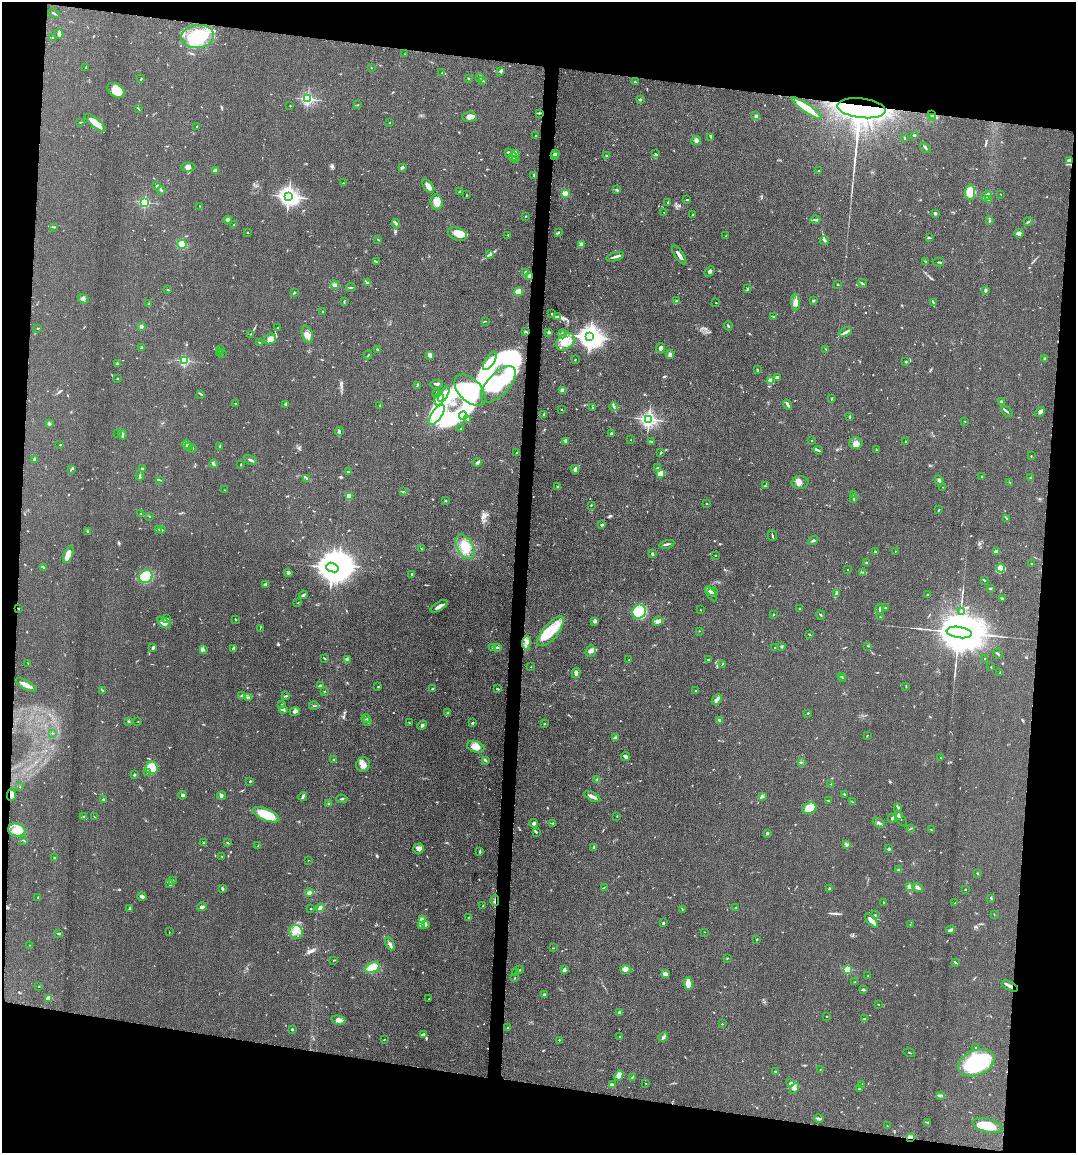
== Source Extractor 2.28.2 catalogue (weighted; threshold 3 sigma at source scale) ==
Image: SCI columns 228-4522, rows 9-4610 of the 4639 x 4618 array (HDU 1 of 3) = the unmasked area's bounding box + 8 px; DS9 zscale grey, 4 x 4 block average (1 PNG px = mean of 4 x 4 image px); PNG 1078 x 1155 px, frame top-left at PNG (2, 2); each listed source drawn as its Kron ellipse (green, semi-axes under 4 px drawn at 4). Shown black and unused: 18% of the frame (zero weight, under 3 of 5 exposures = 1% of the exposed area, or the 3 px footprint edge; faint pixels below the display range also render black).
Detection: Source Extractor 2.28.2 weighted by HDU 2 'WHT'. Background 0.0763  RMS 0.0066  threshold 0.0295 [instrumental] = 3 sigma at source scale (4.5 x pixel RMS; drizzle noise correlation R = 1.50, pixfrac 1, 0.05/0.05 arcsec/px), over >= 5 px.
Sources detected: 832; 4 too faint to see at this stretch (4 x 4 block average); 21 inside a brighter object's white glare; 6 cosmic-ray / hot-pixel residue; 2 long thin detections or spike segments (spike, bleed or trail) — neither listed nor drawn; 22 coinciding with a brighter row at this scale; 54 inside a brighter listed object's ellipse — not listed separately; of the other 723, all 500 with FLUX_AUTO >= 1.56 (the completeness limit of this list) listed and drawn (223 fainter detections not listed), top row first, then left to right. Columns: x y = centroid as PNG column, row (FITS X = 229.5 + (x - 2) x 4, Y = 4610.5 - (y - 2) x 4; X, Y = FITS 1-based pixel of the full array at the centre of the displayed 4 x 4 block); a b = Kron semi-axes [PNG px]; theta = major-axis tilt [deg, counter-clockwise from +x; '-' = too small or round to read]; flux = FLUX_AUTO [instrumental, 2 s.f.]
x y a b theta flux
54 13 6 2 -31 5
59 34 5 3 - 7.4
53 37 2 2 - 3.1
198 37 16 11 6 190
405 54 2 2 - 1.6
86 67 2 2 - 6.5
371 68 2 2 - 1.9
500 71 3 2 - 5.1
441 73 2 2 - 1.9
468 78 2 2 - 1.7
480 78 2 2 - 1.9
141 79 3 2 - 4
482 80 2 2 - 2.5
635 82 3 2 - 3.7
116 90 9 6 -32 67
308 99 2 2 - 790
640 100 2 2 - 4.8
357 105 2 2 - 1.7
290 106 2 2 - 2.7
138 108 4 2 - 3.6
807 108 18 4 -35 60
861 108 24 9 -7 810
539 113 3 2 - 3.9
931 115 3 2 - 5.6
756 116 3 3 - 9.4
470 117 7 5 5 23
932 117 3 2 - 5
80 122 3 2 - 3
95 123 13 4 -39 51
390 123 2 2 - 2.1
197 126 2 2 - 3.8
535 135 2 2 - 1.6
914 135 2 2 - 5.2
711 137 4 2 - 4
904 138 3 2 - 3.2
696 140 5 3 - 9.4
926 148 6 2 -47 6.3
508 152 2 2 - 3.9
516 153 3 2 - 5.3
555 154 4 2 - 3.2
655 154 3 2 - 2
554 156 4 2 - 4.5
606 156 2 2 - 3.9
513 157 4 2 - 10
515 159 4 2 - 7.6
1070 161 4 2 - 8.5
188 167 7 4 0 18
402 167 3 2 - 14
818 170 3 2 - 1.6
215 171 4 3 - 22
534 175 3 2 - 5.5
343 183 2 2 - 1.7
156 186 3 2 - 4.2
428 186 8 3 -55 31
616 190 3 2 - 3.8
161 191 2 2 - 7.8
459 192 3 2 - 4
565 193 4 3 - 25
970 193 8 5 84 84
1001 194 2 2 - 1.6
467 195 2 2 - 1.8
289 196 3 3 - 2500
986 196 5 4 - 13
989 199 3 2 - 4.1
687 200 3 2 - 4.1
145 202 2 2 - 480
437 202 7 6 - 38
668 202 2 2 - 2.1
199 206 2 2 - 1.9
664 212 2 2 - 1.7
935 213 3 2 - 8.6
693 215 2 2 - 4.4
526 216 2 2 - 2.1
228 220 4 3 - 9.5
815 220 5 2 - 5.8
990 221 2 2 - 4.9
1028 222 4 2 - 3.8
396 224 4 3 - 6.7
234 225 2 2 - 1.9
54 227 3 2 - 3.7
247 232 2 2 - 2.7
558 233 4 2 - 4.2
1019 233 5 4 - 12
457 234 10 6 -22 35
508 235 2 2 - 2.6
726 236 2 2 - 3.1
929 238 3 2 - 4
378 240 2 2 - 2.7
824 240 4 2 - 9
182 244 4 3 - 51
581 245 3 3 - 14
490 254 2 2 - 3
679 255 11 3 -56 19
615 257 9 2 17 13
376 261 2 2 - 1.7
926 261 3 2 - 2.8
939 262 5 2 - 4.2
709 271 5 2 - 9
526 273 4 3 - 12
530 276 4 3 - 22
368 282 3 2 - 4.5
862 283 5 2 - 6.3
335 285 4 3 - 14
838 285 2 2 - 2.2
351 287 5 2 - 3.8
747 289 2 2 - 4.5
168 290 2 2 - 3.6
986 290 3 2 - 7
518 292 5 3 - 33
294 293 2 2 - 2.6
83 299 6 3 -22 10
676 301 3 2 - 5
813 301 3 2 - 3.3
344 302 2 2 - 1.9
796 302 8 3 -82 18
149 303 2 2 - 1.7
716 303 2 2 - 1.9
933 303 2 2 - 2.5
323 311 2 2 - 7.6
552 314 3 2 - 4.2
557 316 4 2 - 5.6
773 317 2 2 - 1.8
485 321 3 2 - 1.7
141 326 3 3 - 7.3
728 326 5 2 - 3.7
38 328 3 2 - 2.2
277 328 2 2 - 2
526 331 3 2 - 3
549 332 2 2 - 26
845 332 7 2 27 10
251 334 2 2 - 1.6
307 334 9 5 -72 24
562 334 4 2 - 4.6
590 337 4 3 - 3100
270 339 6 5 - 19
259 342 2 2 - 2.3
565 342 10 7 42 49
141 348 3 2 - 4.4
661 348 5 3 - 13
377 349 2 2 - 2.4
826 349 3 2 - 2.7
221 350 2 2 - 1.8
220 352 3 2 - 2.5
222 353 3 2 - 1.6
670 354 4 2 - 10
368 355 4 2 - 2.9
430 355 4 3 - 15
1045 358 3 2 - 4
575 359 2 2 - 1.9
185 361 2 2 - 480
490 361 10 4 57 34
905 362 3 2 - 3.5
117 363 3 2 - 3
757 370 2 2 - 4.2
777 378 2 2 - 19
117 379 2 2 - 2.2
770 380 4 3 - 10
436 384 6 3 2 7
498 384 23 11 47 170
417 385 4 2 - 3.5
470 390 19 11 -45 130
563 390 4 3 - 19
436 393 3 2 - 2.9
201 394 3 2 - 3.3
444 394 8 3 61 24
439 399 7 4 76 24
832 399 2 2 - 3
1001 402 3 3 - 6.7
235 403 2 2 - 1.8
286 404 3 2 - 5.1
788 405 5 2 - 13
380 406 2 2 - 2.1
614 407 4 2 - 5.5
593 408 2 2 - 2.4
561 409 2 2 - 2
1007 411 7 2 -40 6.7
1040 412 5 4 - 12
544 414 2 2 - 5
437 415 12 5 55 53
463 416 4 2 - 9
850 416 2 2 - 2.5
467 419 3 2 - 7.8
649 419 2 2 - 1400
965 421 2 2 - 1.8
49 423 3 2 - 6.9
461 429 2 2 - 3.2
339 431 4 2 - 9.4
118 433 2 2 - 1.6
123 434 5 2 - 5.5
611 434 3 2 - 16
631 440 2 2 - 1.6
812 440 2 2 - 2.9
566 441 4 3 - 11
652 441 2 2 - 1.6
906 442 2 2 - 3.7
856 443 6 6 - 22
60 445 2 2 - 3
187 445 4 2 - 6.1
189 447 3 2 - 4.9
220 447 2 2 - 3.2
193 448 2 2 - 1.7
818 450 5 2 - 5.8
877 450 3 2 - 1.6
517 453 2 2 - 4.7
661 453 2 2 - 2.7
1031 456 2 2 - 3
35 459 3 2 - 17
250 460 7 2 -26 7.6
477 462 4 2 - 5.7
213 464 4 2 - 5.3
241 465 2 2 - 6.8
657 468 3 2 - 5.5
71 469 4 2 - 3.2
142 469 4 2 - 5.2
575 470 4 3 - 7.2
348 472 2 2 - 3.2
660 473 4 3 - 22
140 476 5 2 - 4.5
982 477 3 2 - 3
307 478 4 2 - 5
1030 478 2 2 - 2.8
160 480 4 2 - 2.7
939 480 5 2 - 5.9
1010 482 3 2 - 2
800 483 8 6 4 19
765 486 2 2 - 2.1
557 487 2 2 - 2.9
943 487 2 2 - 1.8
224 490 3 2 - 1.9
403 491 3 2 - 2.1
853 494 3 2 - 4.9
349 496 3 3 - 47
854 498 2 2 - 2.8
445 500 3 2 - 2
707 504 2 2 - 3.7
591 505 2 2 - 2.8
939 510 2 2 - 2.2
141 514 2 2 - 1.7
149 516 3 2 - 1.9
1006 518 2 2 - 2.5
602 525 3 2 - 5.8
158 530 3 2 - 14
161 530 3 2 - 3.6
87 531 3 2 - 3.9
772 535 6 2 -76 6
813 541 5 2 - 5.4
667 544 7 2 13 7.2
465 547 13 8 -60 68
421 549 2 2 - 1.6
895 551 2 2 - 1.8
875 552 2 2 - 8.6
996 552 3 2 - 22
68 554 9 4 68 44
652 554 3 2 - 9.4
715 555 2 2 - 2.2
866 563 2 2 - 6.5
1031 563 2 2 - 2
44 567 3 2 - 2.9
332 568 6 4 -21 10000
1001 568 4 3 - 13
847 569 2 2 - 3.3
863 572 2 2 - 2.1
288 573 4 3 - 7.9
412 574 2 2 - 5.7
146 576 7 6 - 110
984 580 2 2 - 4.5
265 585 3 2 - 6
990 589 3 2 - 2.6
713 591 5 4 - 11
836 593 3 2 - 5.5
711 594 9 2 -55 12
303 595 4 2 - 8
927 595 2 2 - 3.6
1003 599 3 2 - 4.3
298 602 2 2 - 1.7
439 606 9 3 31 19
18 608 3 2 - 2.2
799 608 2 2 - 3
885 608 2 2 - 2.4
880 609 5 2 - 4.2
700 610 2 2 - 1.8
639 612 7 6 - 110
962 612 2 2 - 3.2
773 614 2 2 - 1.9
821 615 5 2 - 4.2
880 617 3 2 - 3.3
167 619 2 2 - 1.8
236 619 2 2 - 3.9
595 621 3 3 - 11
658 621 5 4 - 12
164 623 8 4 -36 14
260 628 3 2 - 1.8
551 631 18 7 50 99
699 631 2 2 - 2.2
959 632 12 5 -8 41000
809 634 3 2 - 3.2
526 643 7 3 82 15
782 646 3 2 - 4.3
868 646 2 2 - 3.1
493 647 3 2 - 3.1
153 648 3 2 - 8.1
233 648 4 3 - 8
497 648 2 2 - 2.1
775 648 2 2 - 2.3
203 649 4 2 - 5.1
591 651 6 5 - 15
998 654 6 2 -43 5.4
985 658 2 2 - 1.6
325 659 3 2 - 2.8
347 659 2 2 - 1.8
629 660 2 2 - 1.9
708 660 3 2 - 3.9
28 663 2 2 - 1.6
722 664 3 2 - 1.8
531 667 2 2 - 1.6
991 667 2 2 - 4.8
576 673 5 3 - 9.1
1000 673 3 2 - 4
842 676 2 2 - 4.1
843 679 3 2 - 3.5
26 685 12 3 -28 27
320 685 3 3 - 8.2
906 686 2 2 - 1.7
378 687 2 2 - 1.9
432 689 2 2 - 4.3
497 689 4 2 - 4.1
102 690 2 2 - 2.1
324 691 2 2 - 1.6
695 691 2 2 - 2.3
242 695 3 2 - 4.3
286 696 3 2 - 3.6
248 697 3 2 - 3.6
717 699 6 2 47 12
281 705 3 2 - 2.8
314 706 5 2 - 3.5
283 710 3 2 - 5.1
295 711 5 3 - 13
448 713 3 2 - 2.1
808 713 2 2 - 2.2
366 718 5 2 - 5.1
720 720 3 3 - 6.2
129 721 2 2 - 5.7
138 721 2 2 - 1.6
367 721 2 2 - 3.5
409 723 2 2 - 3.3
472 723 3 2 - 3.2
544 724 2 2 - 2.9
422 725 5 3 - 8.2
52 733 3 2 - 1.8
867 735 3 2 - 2.7
616 738 3 2 - 3.2
476 747 9 5 -18 32
625 757 5 3 - 12
940 758 2 2 - 1.8
333 760 3 2 - 3.1
485 760 3 2 - 6.2
801 762 3 2 - 3.4
363 765 7 7 - 26
152 768 6 6 - 100
148 773 3 3 - 8.2
134 775 2 2 - 8.2
596 780 3 2 - 3.8
250 781 2 2 - 3.5
831 784 2 2 - 1.9
20 787 2 2 - 1.7
844 794 2 2 - 4.5
11 795 6 4 86 19
182 795 4 3 - 7.9
221 796 4 3 - 7.7
303 796 4 2 - 10
592 796 9 3 -27 19
763 796 2 2 - 1.8
103 799 3 2 - 2
342 799 5 2 - 5.1
828 801 3 2 - 2.4
853 802 2 2 - 1.6
328 804 4 2 - 3.8
898 807 3 2 - 3.6
809 808 7 5 24 79
266 815 14 6 -23 130
898 815 4 2 - 11
617 816 2 2 - 1.7
84 817 3 2 - 4.2
94 817 2 2 - 2.2
892 818 4 2 - 6.1
900 818 9 2 -56 6.1
534 823 4 3 - 7.7
553 823 3 2 - 3.4
879 823 6 2 -28 8.9
911 828 2 2 - 1.9
17 830 9 6 -11 56
931 830 2 2 - 1.8
536 832 3 2 - 3.5
767 833 3 2 - 6.9
23 840 2 2 - 2.4
203 843 3 2 - 3.8
227 843 2 2 - 1.8
846 844 3 2 - 4.9
258 845 2 2 - 1.8
594 847 3 2 - 6.3
419 848 5 5 - 14
889 849 2 2 - 28
480 851 4 2 - 4.4
222 856 3 2 - 3.6
55 858 2 2 - 3.5
308 860 2 2 - 1.6
898 870 3 2 - 3.9
978 873 2 2 - 4.3
173 881 2 2 - 2.3
170 883 4 2 - 6.9
604 887 2 2 - 1.9
909 887 3 2 - 6.4
918 887 5 3 - 9.8
829 888 3 2 - 4
222 889 3 2 - 5.9
965 890 2 2 - 2.8
309 893 4 4 - 12
142 896 5 2 - 15
38 897 2 2 - 12
991 898 3 2 - 3.3
495 901 5 2 - 6.9
883 902 2 2 - 2.5
954 903 2 2 - 2.4
483 906 2 2 - 1.6
202 907 5 3 - 8.9
736 907 2 2 - 2.4
320 908 4 4 - 9
130 909 4 2 - 4.7
311 909 2 2 - 7.3
682 909 2 2 - 1.7
994 914 2 2 - 1.8
875 915 3 2 - 2.6
468 917 3 2 - 2.5
422 919 3 2 - 5.3
872 921 9 4 -48 17
663 923 3 2 - 4.9
910 924 2 2 - 1.7
426 925 2 2 - 3.3
421 926 3 2 - 4.9
950 930 4 2 - 11
169 932 2 2 - 1.7
296 932 7 6 - 28
704 932 2 2 - 2.4
58 933 2 2 - 2.9
757 939 2 2 - 3.2
390 944 7 3 -64 11
29 945 2 2 - 2.5
553 948 2 2 - 2.5
727 958 3 2 - 2.3
334 960 3 2 - 3.2
955 962 4 2 - 3.8
372 967 7 5 24 73
848 969 2 2 - 240
520 970 3 2 - 2.3
564 970 3 2 - 15
626 970 6 4 -13 22
516 973 2 2 - 2.2
665 974 3 3 - 16
868 976 3 2 - 2
515 978 2 2 - 1.6
855 982 3 2 - 2.3
688 983 6 4 -89 52
39 986 3 2 - 1.6
1010 986 9 2 -25 18
864 990 3 2 - 4.8
544 994 2 2 - 5.6
48 999 4 3 - 14
429 999 2 2 - 4.5
878 1004 2 2 - 2
619 1013 2 2 - 35
827 1016 2 2 - 2.2
864 1018 3 2 - 3.9
338 1020 7 4 -13 18
722 1024 2 2 - 2.7
508 1028 3 2 - 2.9
292 1029 2 2 - 7.7
423 1034 4 2 - 5.2
620 1037 2 2 - 3.2
663 1037 5 2 - 10
384 1040 3 2 - 1.7
559 1040 2 2 - 5.2
976 1047 3 2 - 2.2
909 1053 6 2 -16 2.6
976 1063 19 12 22 330
820 1069 2 2 - 1.7
775 1071 4 2 - 3
619 1075 5 3 - 30
632 1078 3 2 - 3.1
646 1083 2 2 - 1.6
791 1083 4 2 - 15
862 1084 2 2 - 2
612 1085 3 2 - 12
794 1088 5 2 - 7
859 1089 2 2 - 5.8
940 1095 3 2 - 5.2
819 1118 5 2 - 7.6
927 1123 2 2 - 1.6
988 1125 15 6 -15 66
887 1126 2 2 - 1.9
910 1137 3 2 - 14
Overlapping masked pixels (flux is a lower limit): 9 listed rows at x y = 861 108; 931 115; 1070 161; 530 276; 18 608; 11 795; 495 901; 1010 986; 910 1137
Diffuse or blended objects may show on this block-average render without a row.